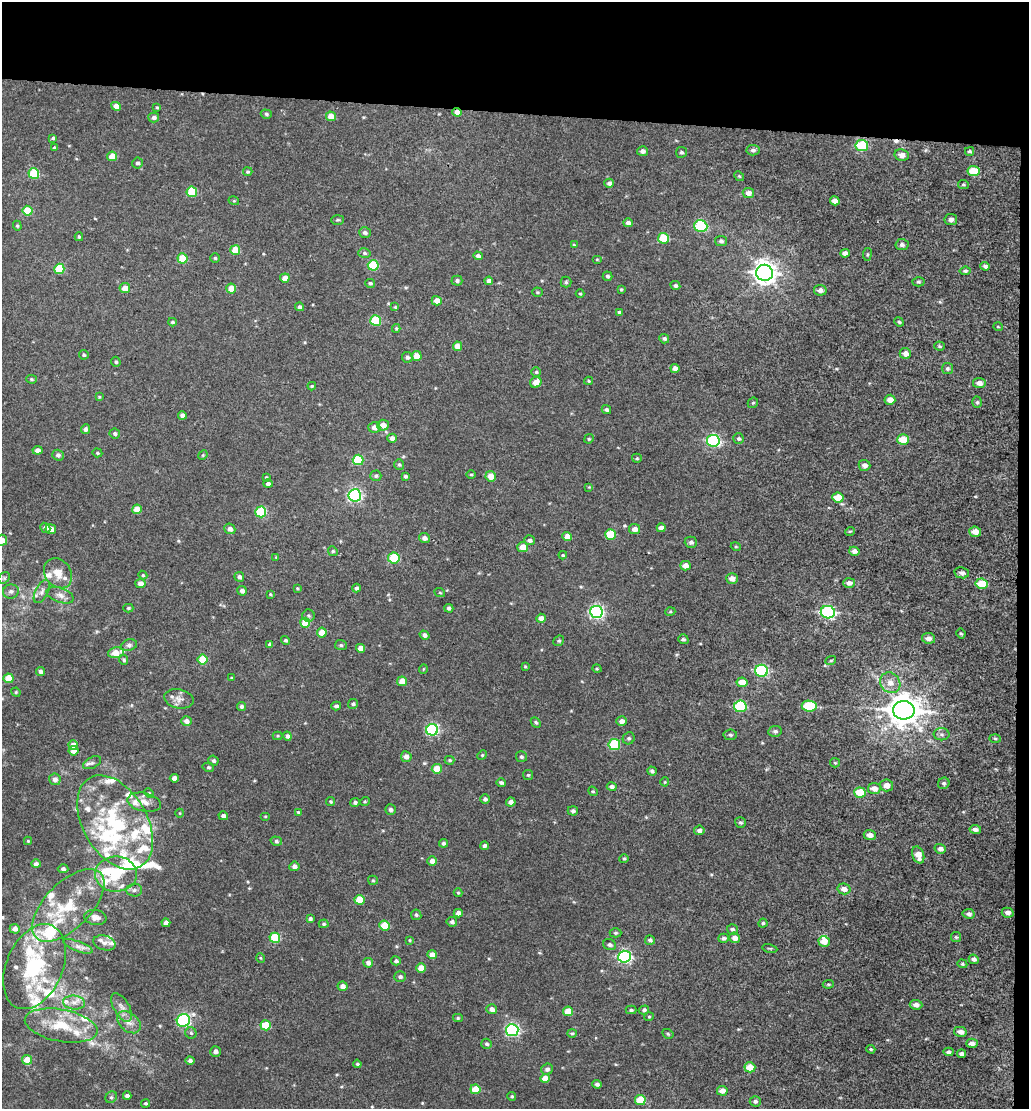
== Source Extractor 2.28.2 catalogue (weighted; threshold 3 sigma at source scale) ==
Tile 2 of 2 x 2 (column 2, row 1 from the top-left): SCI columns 2739-3765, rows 1991-3097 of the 4785 x 4449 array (HDU 1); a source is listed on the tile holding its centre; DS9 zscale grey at full resolution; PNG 1031 x 1111 px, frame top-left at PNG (2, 2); each listed source drawn as its Kron ellipse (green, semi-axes under 4 px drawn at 4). Shown black and unused: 11% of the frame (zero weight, under 3 of 5 exposures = <1% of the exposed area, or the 3 px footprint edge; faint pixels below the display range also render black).
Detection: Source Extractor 2.28.2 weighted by HDU 2 'WHT'; one run over the whole footprint, this tile lists its part. Background 0.00344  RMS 0.0033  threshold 0.0147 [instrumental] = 3 sigma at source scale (4.5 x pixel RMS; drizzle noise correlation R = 1.50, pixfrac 1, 0.0396/0.0396 arcsec/px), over >= 5 px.
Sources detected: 385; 1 cosmic-ray / hot-pixel residue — neither listed nor drawn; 34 inside a brighter listed object's ellipse — not listed separately; the other 350 listed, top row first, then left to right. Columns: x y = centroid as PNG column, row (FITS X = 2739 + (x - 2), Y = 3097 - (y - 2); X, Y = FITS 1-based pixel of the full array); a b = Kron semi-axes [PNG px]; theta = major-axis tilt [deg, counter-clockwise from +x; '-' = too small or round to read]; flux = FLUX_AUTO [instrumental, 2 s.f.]
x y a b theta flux
116 106 5 4 - 2.3
157 107 4 3 - 0.38
457 112 4 4 - 2.2
266 114 6 4 -18 0.57
331 116 5 4 - 3.7
154 117 5 5 - 1.1
53 138 3 3 - 0.44
862 145 6 5 - 14
54 148 4 4 - 0.61
753 150 6 5 - 1
642 151 5 5 - 1.2
969 151 4 3 - 0.47
681 152 6 5 - 0.74
902 155 7 6 - 2.1
112 156 5 5 - 5.3
138 163 5 5 - 0.78
974 171 6 5 - 7.9
248 172 4 4 - 0.5
34 174 5 5 - 13
739 176 5 4 - 0.42
609 183 5 4 - 1.1
963 184 5 4 - 0.44
192 192 5 5 - 12
748 193 5 5 - 1.8
234 201 5 3 - 0.29
835 201 5 4 - 1.8
27 211 5 5 - 8.5
338 220 6 5 - 0.51
951 220 6 5 - 1.3
628 223 4 4 - 1.4
17 226 5 4 - 0.4
701 226 7 6 - 30
365 232 6 5 - 0.88
79 237 4 3 - 0.37
663 238 5 5 - 9.2
721 241 6 5 - 0.82
574 245 4 3 - 0.32
902 245 6 5 - 0.83
235 250 5 5 - 7.2
364 253 6 5 - 0.61
845 253 5 4 - 1.4
867 254 6 3 82 0.39
478 256 4 4 - 0.95
183 258 5 5 - 7.8
215 258 5 4 - 0.49
597 259 5 3 - 0.27
373 265 5 5 - 13
985 266 5 4 - 0.77
59 269 5 5 - 12
965 271 5 3 - 0.51
765 273 8 8 - 260
607 276 5 4 - 0.59
285 278 4 4 - 2.8
457 281 5 5 - 0.75
489 281 4 4 - 1.2
566 282 5 5 - 0.56
918 282 6 4 -2 0.52
370 283 5 4 - 0.56
675 286 5 4 - 0.74
125 288 5 5 - 3.1
231 289 5 5 - 4.1
621 289 4 3 - 0.36
820 290 6 5 - 1.3
537 292 5 4 - 0.43
580 294 4 4 - 0.33
437 301 5 5 - 2.7
299 307 4 4 - 0.69
395 307 4 4 - 0.3
619 312 4 3 - 0.43
376 321 5 5 - 14
173 322 4 3 - 0.48
899 322 5 4 - 0.44
998 327 5 3 - 0.27
396 328 4 4 - 0.38
664 339 5 4 - 0.71
457 346 5 4 - 3.2
939 346 5 4 - 0.45
905 353 6 5 - 1.7
84 355 5 4 - 0.49
417 356 5 5 - 3.6
407 357 5 5 - 0.91
116 362 5 4 - 0.51
675 368 4 4 - 1.3
947 369 5 5 - 0.67
536 372 5 5 - 0.46
31 379 5 4 - 0.42
589 381 4 4 - 0.35
536 382 6 5 - 2.6
979 383 6 5 - 1.8
312 386 4 4 - 0.42
99 397 4 3 - 0.26
890 400 5 5 - 2.2
977 402 5 5 - 0.51
753 403 6 4 42 0.44
606 410 5 4 - 0.68
182 415 4 4 - 1.4
383 425 6 5 - 2.7
374 427 6 5 - 1.8
85 429 5 4 - 1
115 434 5 5 - 0.72
392 438 5 4 - 1.4
589 439 5 4 - 0.4
739 439 5 5 - 0.59
903 440 6 5 - 5.9
713 441 6 6 - 44
38 450 5 4 - 1.5
97 453 5 4 - 0.42
58 455 6 5 - 0.94
203 455 5 4 - 0.33
637 458 5 4 - 0.42
358 460 5 5 - 13
399 465 5 5 - 0.53
864 465 6 5 - 1.4
471 474 5 3 - 0.33
376 476 6 5 - 0.65
405 476 4 4 - 0.72
491 476 5 5 - 3.1
266 477 3 3 - 0.28
268 484 5 4 - 0.88
589 487 4 4 - 0.27
355 495 6 6 - 61
838 498 5 5 - 5.3
137 509 5 4 - 4.7
261 512 5 5 - 18
45 528 5 4 - 0.91
661 528 4 4 - 1.2
51 529 5 4 - 2.9
230 529 6 5 - 1.5
635 529 5 5 - 1.8
850 531 5 3 - 0.29
975 532 6 5 - 2.9
610 534 5 5 - 9.4
567 536 5 4 - 2.5
424 538 5 4 - 1.3
2 540 5 5 - 3
530 540 5 5 - 1.1
691 542 6 5 - 0.83
523 547 5 5 - 3.4
736 547 5 3 - 0.32
333 551 5 4 - 0.49
854 551 5 4 - 1.2
563 555 4 3 - 0.39
276 557 4 4 - 0.28
394 558 6 5 - 13
685 566 5 5 - 2.2
58 573 16 13 -54 3.5
962 573 7 5 -11 1.1
143 575 4 4 - 0.38
239 577 5 4 - 0.88
4 578 6 5 - 0.66
732 579 6 5 - 1.8
140 583 5 4 - 1.9
849 583 6 5 - 1.3
981 584 6 5 - 6
297 588 4 3 - 0.28
356 588 4 4 - 0.75
11 591 8 7 - 1.1
242 591 5 4 - 1.3
42 592 12 6 62 1.5
440 593 5 3 - 0.31
270 594 3 3 - 0.3
60 595 14 7 -19 1.9
128 608 5 4 - 0.47
449 608 4 4 - 0.78
596 612 6 6 - 64
670 612 5 3 - 0.31
828 612 7 6 - 56
308 616 6 6 - 0.61
541 618 4 4 - 1.9
305 623 5 5 - 7
322 633 5 5 - 3.9
961 633 5 3 - 0.41
425 635 5 4 - 0.96
929 638 6 5 - 1.5
683 639 5 4 - 0.52
286 640 5 4 - 0.57
559 641 6 5 - 0.52
270 644 4 4 - 0.58
129 645 8 6 18 0.88
341 645 6 5 - 0.56
361 648 4 4 - 2.3
116 653 8 5 12 4.7
202 659 5 5 - 6.9
124 660 5 4 - 0.5
831 660 5 3 - 0.3
525 666 4 3 - 0.31
423 669 5 3 - 0.26
597 669 5 3 - 0.31
762 671 6 6 - 31
40 672 5 4 - 1
9 678 5 5 - 6.3
231 678 4 3 - 0.32
402 681 5 4 - 3.6
742 682 5 5 - 3.7
890 683 11 9 -47 2.8
16 692 5 4 - 0.39
179 699 15 9 -11 2.2
353 704 5 4 - 0.57
241 706 4 4 - 0.67
336 706 5 4 - 0.85
740 706 6 6 - 21
809 706 7 5 -8 15
904 710 11 9 -2 610
186 721 5 4 - 1.5
622 721 5 5 - 1.6
536 722 6 4 -48 0.54
432 730 6 6 - 42
775 731 7 5 11 0.89
942 734 8 6 -2 0.87
730 735 6 5 - 0.63
277 736 5 4 - 0.36
287 736 4 4 - 0.94
629 738 6 5 - 0.65
995 739 6 4 -2 0.45
614 744 5 5 - 20
73 745 5 4 - 2.6
74 751 5 5 - 2.5
482 755 5 4 - 0.41
406 757 5 5 - 1.5
521 757 5 5 - 0.59
450 760 5 4 - 0.44
213 761 5 5 - 0.67
92 763 10 5 25 0.82
835 763 5 4 - 0.43
208 767 6 4 -13 0.58
437 769 5 5 - 5.5
652 771 5 4 - 0.68
528 775 5 5 - 0.49
174 778 4 4 - 1.7
55 779 6 6 - 1.2
665 782 4 4 - 0.34
501 783 5 4 - 0.75
944 783 6 5 - 0.64
887 785 6 6 - 2.2
612 787 5 4 - 1
874 788 6 5 - 2.4
593 791 5 4 - 0.39
149 793 5 4 - 0.38
860 793 6 5 - 8
485 799 5 4 - 0.65
365 801 5 3 - 0.32
144 802 17 9 -12 2.9
331 802 4 4 - 0.45
355 802 5 4 - 0.67
511 802 5 4 - 1.6
391 809 5 5 - 0.82
573 811 5 4 - 0.85
298 812 4 3 - 0.34
180 813 4 3 - 0.23
223 816 5 4 - 1
265 816 5 3 - 0.32
115 822 51 32 -60 35
740 822 5 5 - 0.6
975 829 6 4 -9 1.1
699 830 5 5 - 1.1
870 835 6 5 - 1.9
28 841 4 4 - 0.35
276 841 6 4 -17 0.62
443 843 4 4 - 0.72
484 846 4 4 - 0.8
940 849 6 5 - 1.3
918 855 9 5 -71 3.3
624 859 5 4 - 0.4
432 861 5 5 - 1.4
36 864 5 4 - 0.89
294 866 5 5 - 1.2
63 869 5 4 - 0.89
116 874 21 17 1 9.6
373 880 5 4 - 0.43
844 889 6 5 - 2
134 890 8 6 5 0.93
458 893 4 4 - 0.34
359 900 5 5 - 6.6
68 905 46 23 45 17
458 913 4 4 - 1.7
1008 913 6 5 - 1.3
969 914 6 5 - 1.1
416 915 5 5 - 0.57
95 917 11 7 -9 1.6
310 919 4 4 - 0.71
452 922 5 4 - 0.77
166 923 4 4 - 2
763 923 4 4 - 0.52
324 924 5 4 - 0.48
384 926 5 5 - 7.9
15 929 5 5 - 1.4
733 929 6 5 - 0.72
615 933 6 4 0 0.56
956 937 5 5 - 0.47
275 938 5 5 - 12
724 938 5 4 - 0.79
735 938 5 5 - 1.8
410 940 4 3 - 0.32
650 940 5 4 - 0.79
824 941 6 5 - 3.2
105 943 11 7 -16 1.4
609 945 6 5 - 0.8
78 946 15 5 -20 1.6
770 948 7 3 -13 0.34
432 955 5 4 - 2.6
625 957 6 6 - 52
261 958 5 3 - 0.29
974 959 5 4 - 0.9
396 961 5 4 - 0.72
368 963 5 4 - 1.3
962 964 5 4 - 0.42
34 967 44 28 67 28
421 968 5 4 - 3.6
400 977 6 5 - 0.81
828 984 5 4 - 0.38
342 986 5 4 - 1.7
74 1002 11 7 -5 1.9
916 1005 6 5 - 1.6
121 1007 16 7 -60 1.9
492 1009 5 5 - 1.6
631 1010 5 4 - 0.59
644 1010 5 4 - 0.6
568 1011 5 5 - 5.4
649 1017 4 4 - 0.36
458 1018 5 4 - 0.41
183 1020 7 6 - 47
129 1022 13 9 -41 2.4
61 1025 37 16 -11 11
266 1025 5 5 - 9.4
512 1030 6 6 - 54
960 1032 6 5 - 1.5
191 1033 6 5 - 0.58
572 1033 4 4 - 0.4
668 1034 6 4 -29 0.51
972 1043 6 4 3 1.3
487 1044 5 5 - 0.61
871 1049 4 3 - 0.43
215 1051 5 5 - 1.3
948 1052 5 4 - 0.75
962 1054 4 4 - 0.91
27 1060 5 5 - 3.7
190 1061 5 4 - 0.99
357 1064 4 3 - 0.4
750 1067 5 5 - 5.1
547 1069 6 5 - 1.2
545 1078 5 4 - 3.8
597 1084 4 4 - 0.85
475 1089 5 5 - 6.2
722 1091 5 5 - 2
127 1096 4 4 - 1.2
512 1096 4 4 - 0.43
111 1097 6 5 - 0.65
640 1100 5 5 - 7.4
755 1101 5 5 - 0.78
146 1103 4 4 - 0.48
Overlapping masked pixels (flux is a lower limit): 1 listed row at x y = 457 112
Isophote crosses this tile's border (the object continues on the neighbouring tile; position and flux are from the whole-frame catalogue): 1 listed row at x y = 2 540